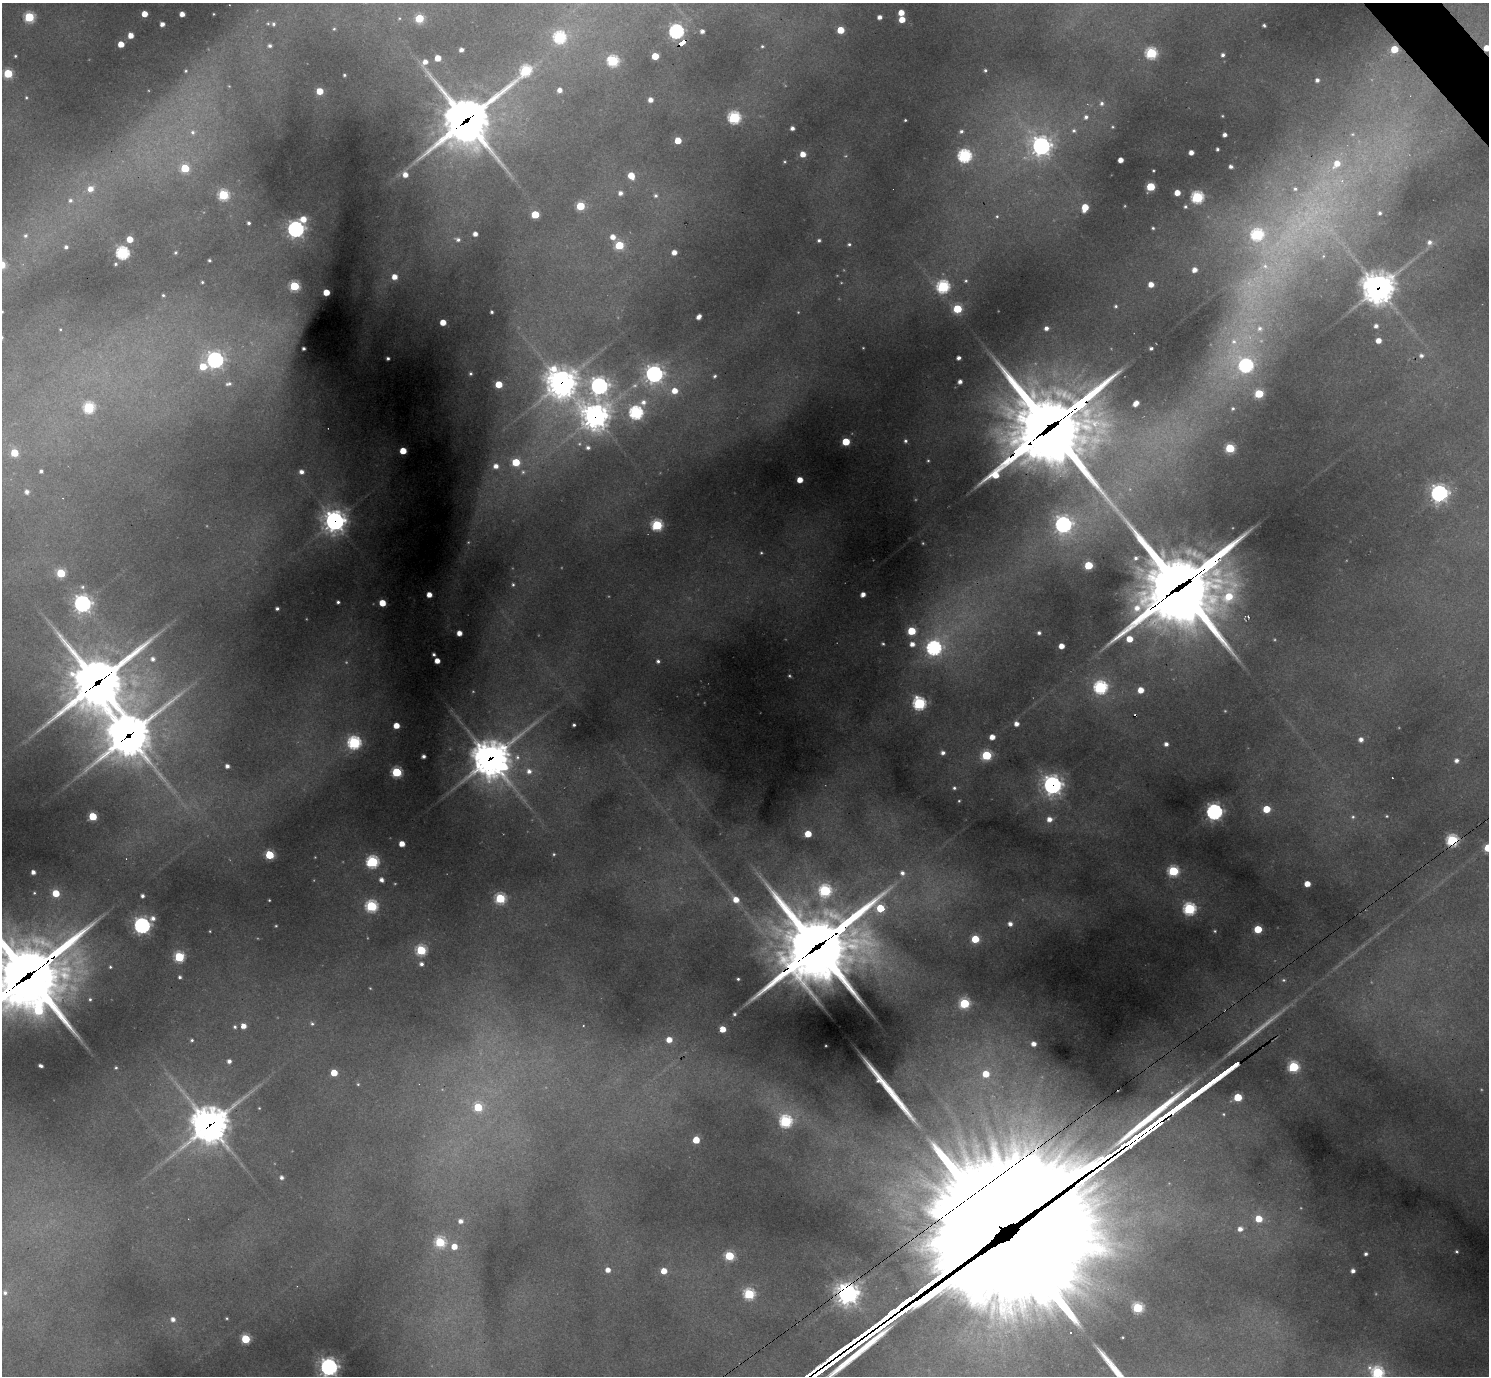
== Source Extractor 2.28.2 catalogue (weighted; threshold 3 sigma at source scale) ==
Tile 10 of 4 x 4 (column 2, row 3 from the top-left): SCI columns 1489-2975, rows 1670-3043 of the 5951 x 5947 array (HDU 1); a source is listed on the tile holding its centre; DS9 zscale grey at full resolution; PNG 1491 x 1378 px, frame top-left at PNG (2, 3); no overlay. Shown black and unused: <1% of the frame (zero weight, under 2 of 3 exposures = <1% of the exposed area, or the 3 px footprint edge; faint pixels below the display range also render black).
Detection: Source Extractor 2.28.2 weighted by HDU 2 'WHT'; one run over the whole footprint, this tile lists its part. Background 0.385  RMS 0.013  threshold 0.0569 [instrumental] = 3 sigma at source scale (4.5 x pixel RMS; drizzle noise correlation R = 1.50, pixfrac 1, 0.05/0.05 arcsec/px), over >= 5 px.
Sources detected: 349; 31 too faint to see at this stretch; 1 inside a brighter object's white glare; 4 cosmic-ray / hot-pixel residue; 2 long thin detections or spike segments (spike, bleed or trail) — not listed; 5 inside a brighter listed object's ellipse — not listed separately; the other 306 listed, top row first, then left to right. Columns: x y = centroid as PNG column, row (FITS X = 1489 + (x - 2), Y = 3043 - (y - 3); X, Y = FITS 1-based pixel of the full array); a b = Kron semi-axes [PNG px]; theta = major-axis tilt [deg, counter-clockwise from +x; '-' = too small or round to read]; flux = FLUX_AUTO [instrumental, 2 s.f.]
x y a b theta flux
901 13 5 4 - 19
144 14 5 5 - 21
182 14 4 4 - 12
214 14 3 2 - 1.3
29 17 6 6 - 120
879 17 4 4 - 6.9
399 18 5 4 - 1.7
419 18 5 5 - 77
902 19 5 5 - 24
268 23 6 5 - 3.1
162 24 4 4 - 8.6
273 24 6 6 - 4.5
1264 25 4 3 - 2.5
334 29 5 4 - 2
841 30 5 5 - 40
676 31 7 7 - 340
702 31 4 4 - 6.3
131 35 5 4 - 15
559 37 6 6 - 210
681 43 7 4 37 39
121 44 5 4 - 22
270 46 6 5 - 4.6
762 46 3 3 - 2
1487 48 5 5 - 25
1394 49 5 5 - 43
461 50 4 4 - 6.6
1151 53 6 6 - 170
1223 55 3 3 - 4.8
15 56 3 3 - 1.7
655 56 5 5 - 36
438 58 5 5 - 23
613 61 6 6 - 160
526 70 13 6 44 150
985 70 3 3 - 2.4
186 71 6 6 - 2.7
8 73 5 5 - 92
344 75 3 3 - 2
1317 80 5 5 - 5.8
559 90 5 5 - 9.7
320 91 5 5 - 31
26 97 4 3 - 1.6
650 100 5 5 - 10
1102 103 6 6 - 4.5
1222 116 4 3 - 1.5
734 117 6 6 - 220
1086 117 6 6 - 4.9
905 120 3 3 - 1.7
466 121 27 26 - 3600
1112 127 4 3 - 1.5
792 128 4 4 - 5.9
961 131 5 4 - 3.6
1074 131 6 6 - 3.9
193 132 8 8 - 8
1352 134 6 5 - 2.5
1225 135 4 4 - 6.6
678 140 5 5 - 30
1041 146 9 9 - 740
1217 149 4 3 - 3
1191 152 4 4 - 10
803 154 5 5 - 17
964 156 6 6 - 300
1120 160 4 4 - 13
785 162 5 5 - 1.9
1337 164 12 8 50 24
1231 166 4 4 - 5.3
185 168 5 5 - 68
1153 170 3 3 - 1.4
405 175 6 5 - 12
631 176 5 5 - 29
1151 187 5 5 - 73
90 189 8 7 - 17
1295 189 6 5 - 3.4
620 193 5 5 - 6.6
1177 193 5 4 - 18
223 195 6 6 - 140
656 196 5 5 - 3.3
1197 197 6 6 - 200
70 200 8 8 - 7.2
580 206 5 5 - 69
1085 207 6 5 - 34
1185 207 4 4 - 2.6
1380 213 5 5 - 3.8
535 214 5 5 - 57
997 216 7 6 - 3.6
303 219 6 5 - 20
249 223 4 3 - 3.3
1153 228 4 4 - 2.4
296 229 7 7 - 500
475 234 4 4 - 8.7
1257 234 7 6 - 190
25 236 8 7 - 5.6
613 237 6 5 - 13
130 239 5 5 - 25
458 239 8 5 -18 5.2
819 240 4 4 - 3.2
1429 242 8 8 - 8.8
849 244 5 4 - 2.6
619 245 5 5 - 71
66 247 5 5 - 4.3
674 252 5 4 - 11
122 253 6 6 - 260
175 253 4 4 - 2.4
209 260 3 3 - 2.3
116 264 4 4 - 2.6
1265 266 10 9 - 12
1195 270 5 4 - 10
394 277 5 5 - 16
966 281 6 5 - 2.8
202 282 3 3 - 1.8
1151 284 5 5 - 14
294 286 5 5 - 110
943 286 6 6 - 240
1378 288 13 11 33 2100
326 292 4 4 - 28
163 295 4 4 - 2.5
1116 306 5 5 - 2.6
957 309 5 5 - 71
2 312 3 2 - 1.2
492 312 3 3 - 2.7
699 317 5 4 - 9
443 322 5 4 - 24
1376 326 6 5 - 6.9
1046 328 4 4 - 6.2
1260 328 10 8 -50 13
60 329 4 3 - 1.5
1378 340 5 5 - 15
1234 342 22 16 49 51
304 348 3 3 - 3.4
863 348 2 2 - 1.1
1151 348 3 3 - 3.3
1421 355 7 6 - 5.6
388 358 3 3 - 3.2
958 358 4 4 - 5.8
215 360 7 7 - 580
1245 365 12 10 -48 330
203 366 7 6 - 38
470 373 5 4 - 2.8
654 374 8 8 - 600
715 376 5 5 - 2.8
960 382 4 4 - 6.8
561 383 14 13 - 1700
228 384 8 5 10 4.1
499 384 5 5 - 36
599 386 8 8 - 630
675 391 7 6 - 21
1259 394 6 5 - 71
643 402 11 10 - 15
1136 403 6 4 48 13
89 407 6 6 - 150
1233 408 6 6 - 3.5
636 412 6 6 - 310
595 416 12 12 - 1300
1050 427 57 28 35 16000
905 441 5 4 - 3.1
846 442 5 5 - 55
588 447 6 6 - 5.1
1230 448 5 5 - 93
403 451 5 4 - 33
14 453 5 5 - 47
516 462 6 6 - 61
496 466 9 9 - 17
41 471 4 4 - 4
301 472 6 5 - 8.2
523 472 11 10 - 13
800 480 4 4 - 19
27 492 6 6 - 7.1
1439 493 7 7 - 650
335 521 9 9 - 970
1063 524 8 7 - 550
657 525 6 6 - 160
761 553 4 4 - 1.7
1136 558 6 5 - 4.2
1088 565 5 5 - 70
61 573 5 5 - 77
513 585 5 5 - 2.6
82 587 6 5 - 3.1
1181 587 49 30 33 14000
429 595 4 4 - 15
863 595 5 4 - 9.4
338 602 4 3 - 3.4
382 603 5 5 - 31
82 604 7 7 - 680
277 608 4 3 - 3.6
911 631 5 5 - 67
459 633 4 4 - 14
1039 633 5 4 - 4.1
1129 639 5 5 - 25
883 644 3 3 - 2
912 644 6 6 - 11
1061 646 5 4 - 16
934 648 9 7 42 430
434 654 3 3 - 3
153 659 7 7 - 7.3
437 661 4 4 - 15
658 661 4 4 - 3.5
98 682 26 19 35 4800
1100 687 7 6 - 290
1141 690 6 5 - 20
919 703 6 6 - 260
1016 724 5 4 - 9.1
396 725 5 4 - 22
574 725 3 3 - 2.7
128 735 36 29 -64 3000
992 737 5 4 - 14
1361 739 5 5 - 7.5
354 743 6 6 - 270
1166 744 5 4 - 5.8
943 753 5 5 - 5.8
986 755 6 5 - 120
423 756 4 4 - 4.6
517 757 12 9 75 14
490 759 18 15 44 2400
1456 760 5 5 - 5.7
227 766 4 4 - 6.3
529 771 9 9 - 13
397 772 5 5 - 130
1052 785 9 8 - 650
954 788 5 5 - 3.1
959 801 3 3 - 1.6
1266 809 5 5 - 42
1214 812 7 7 - 480
93 816 5 5 - 68
1387 816 4 3 - 1.5
1353 817 6 6 - 3.3
1049 819 6 6 - 11
808 834 5 5 - 31
1452 840 6 6 - 210
402 844 5 4 - 17
1488 848 5 5 - 58
554 854 4 3 - 1.7
269 855 5 5 - 82
372 862 6 6 - 210
1173 871 6 6 - 140
33 872 4 4 - 7.3
902 873 7 6 - 7
381 880 5 5 - 7.3
1307 884 5 4 - 18
825 890 7 6 - 190
34 893 3 3 - 1.3
56 893 5 5 - 42
142 896 4 4 - 4.4
500 898 6 6 - 140
736 899 7 6 - 18
371 906 6 6 - 190
1189 909 6 6 - 230
153 918 6 5 - 7
1010 924 6 6 - 7.6
142 925 7 7 - 530
276 926 3 3 - 1.5
1258 929 5 5 - 56
1215 931 5 4 - 1.9
975 939 5 5 - 59
817 947 49 26 33 12000
421 950 6 5 - 130
179 957 6 5 - 130
421 964 5 5 - 4.9
110 967 4 4 - 1.9
28 976 45 36 33 8500
180 977 3 3 - 3
738 979 3 3 - 2.3
90 999 4 3 - 2.2
964 1003 6 5 - 120
734 1014 4 3 - 2.7
312 1023 6 5 - 2.8
243 1026 5 4 - 15
235 1027 4 4 - 2.7
722 1029 5 4 - 29
192 1040 4 4 - 2.4
669 1040 6 5 - 18
1034 1044 4 4 - 9.5
229 1061 4 4 - 6.1
41 1066 5 3 - 4.5
1293 1067 6 6 - 140
116 1068 3 3 - 2
334 1073 5 5 - 32
986 1074 5 5 - 32
358 1084 4 4 - 1.7
1238 1097 5 5 - 73
478 1107 5 5 - 73
1223 1114 6 5 - 2.5
785 1121 6 6 - 220
209 1125 17 14 37 2800
696 1140 5 5 - 32
281 1177 5 5 - 4.9
1259 1219 6 5 - 30
460 1221 6 6 - 7.9
1240 1229 6 5 - 8.5
440 1242 6 6 - 130
454 1246 6 6 - 19
1457 1251 3 3 - 2.2
1366 1254 4 4 - 3.9
729 1256 5 5 - 94
987 1256 250 78 35 91000
608 1270 5 5 - 11
664 1271 5 5 - 21
1353 1271 4 4 - 6.6
5 1293 7 7 - 5.5
749 1294 6 6 - 150
1138 1308 6 5 - 130
227 1318 3 2 - 1.5
173 1319 6 5 - 7.7
1071 1332 2 2 - 0.97
1122 1337 3 2 - 1.4
245 1339 5 5 - 88
329 1367 7 7 - 630
1377 1372 7 6 - 180
Overlapping masked pixels (flux is a lower limit): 20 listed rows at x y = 676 31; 681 43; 1487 48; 1394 49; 466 121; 1378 288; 561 383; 595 416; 1050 427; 335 521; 1181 587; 98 682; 128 735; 490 759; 1052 785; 1452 840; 817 947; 28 976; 209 1125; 987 1256
Isophote crosses this tile's border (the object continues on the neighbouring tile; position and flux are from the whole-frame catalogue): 7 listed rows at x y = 1487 48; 2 312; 1488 848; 28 976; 987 1256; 329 1367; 1377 1372